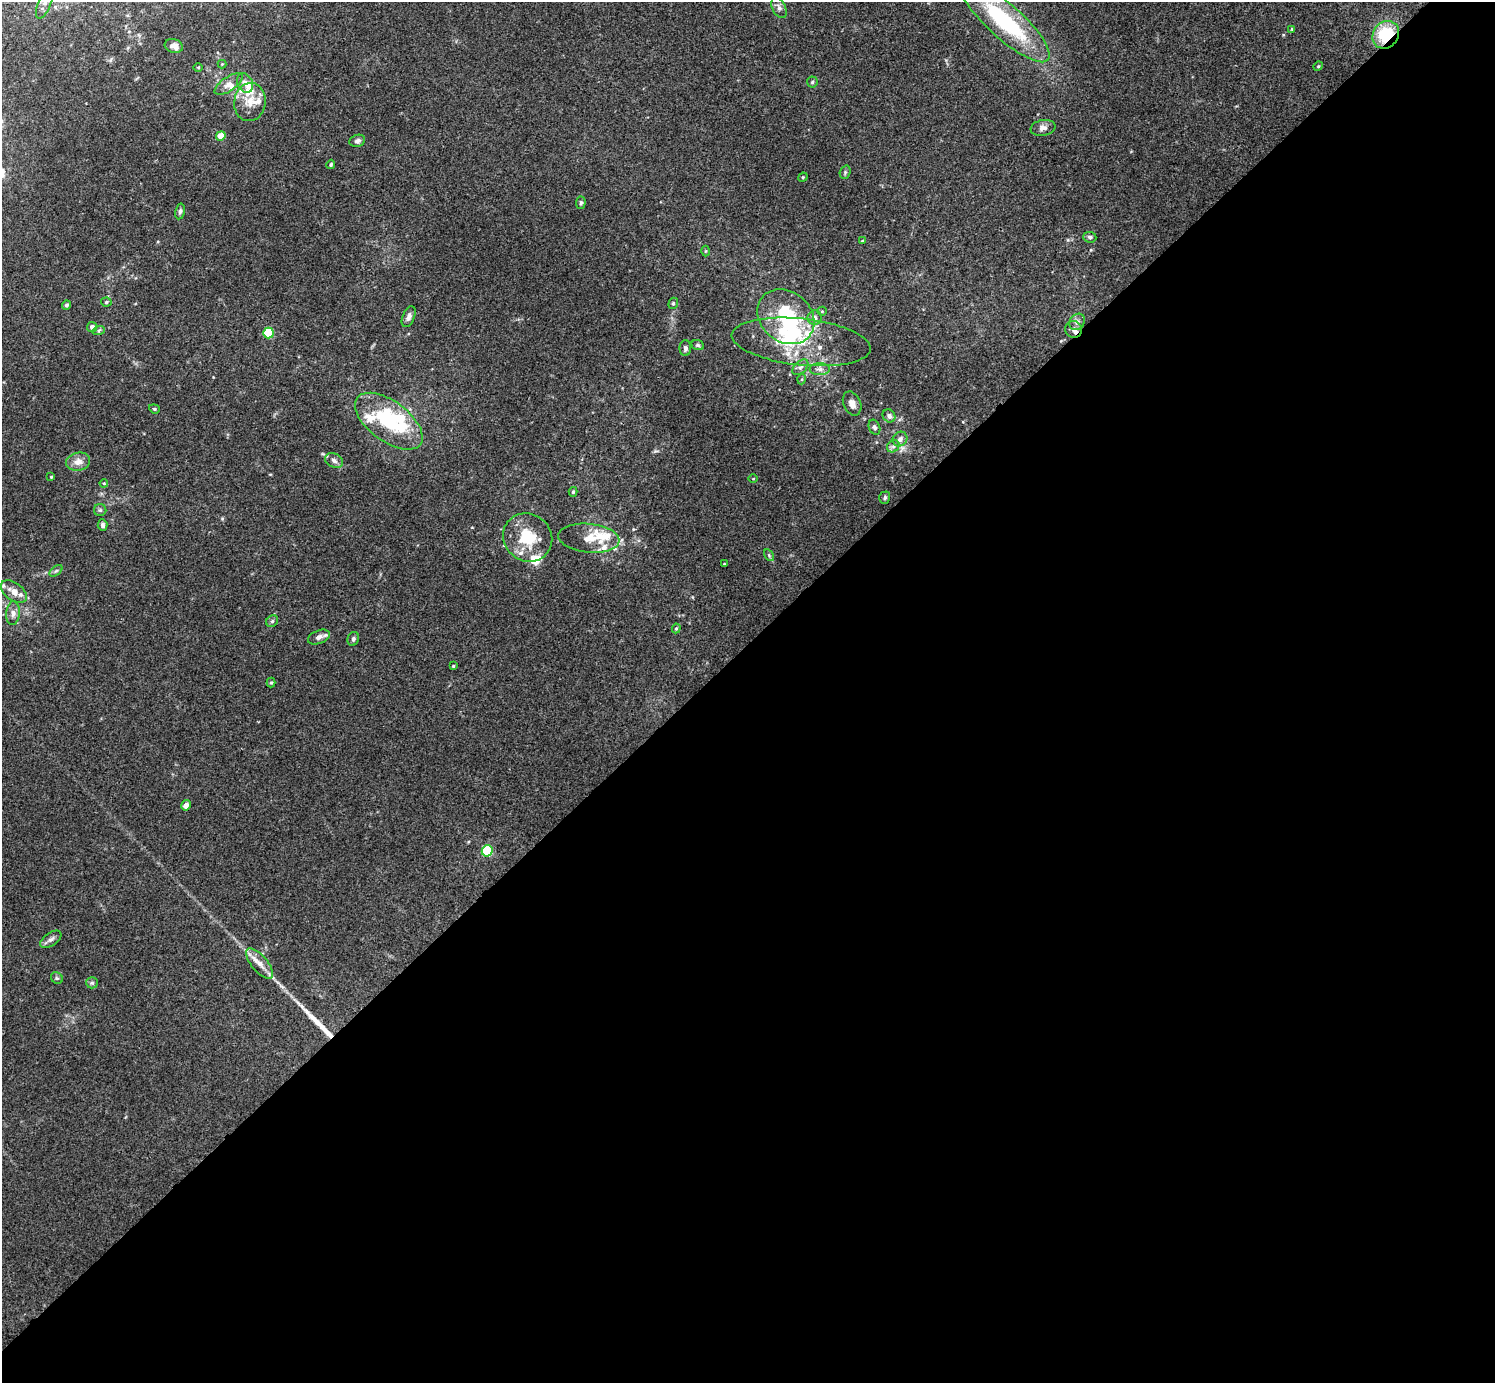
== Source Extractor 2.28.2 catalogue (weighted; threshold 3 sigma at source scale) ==
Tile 15 of 4 x 4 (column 3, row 4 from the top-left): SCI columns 2991-4483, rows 159-1539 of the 5984 x 5984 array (HDU 1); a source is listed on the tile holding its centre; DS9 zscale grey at full resolution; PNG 1497 x 1385 px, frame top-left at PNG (2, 2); each listed source drawn as its Kron ellipse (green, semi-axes under 4 px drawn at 4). Shown black and unused: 53% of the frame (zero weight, under 3 of 4 exposures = <1% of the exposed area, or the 3 px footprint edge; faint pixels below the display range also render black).
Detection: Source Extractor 2.28.2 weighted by HDU 2 'WHT'; one run over the whole footprint, this tile lists its part. Background 0.0342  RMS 0.0047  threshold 0.0212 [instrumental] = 3 sigma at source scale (4.5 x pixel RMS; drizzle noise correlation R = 1.50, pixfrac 1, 0.05/0.05 arcsec/px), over >= 5 px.
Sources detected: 98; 3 inside a brighter object's white glare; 1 cosmic-ray / hot-pixel residue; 1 long thin detection or spike segment (spike, bleed or trail) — neither listed nor drawn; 16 inside a brighter listed object's ellipse — not listed separately; the other 77 listed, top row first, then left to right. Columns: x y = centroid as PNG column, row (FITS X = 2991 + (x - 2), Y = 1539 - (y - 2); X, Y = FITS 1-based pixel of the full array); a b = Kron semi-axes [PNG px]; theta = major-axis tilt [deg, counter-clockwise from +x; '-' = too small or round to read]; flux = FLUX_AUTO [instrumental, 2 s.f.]
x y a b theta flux
45 2 18 6 69 3.3
779 8 11 6 -65 1.8
1005 21 59 17 -42 56
1292 29 4 3 - 0.45
1386 35 14 12 52 21
174 46 9 6 -15 2.8
222 64 4 4 - 0.45
1318 66 5 4 - 0.51
198 67 5 3 - 0.45
812 82 5 5 - 0.7
245 83 10 7 -64 2.5
229 84 16 7 34 3.3
250 102 19 15 83 8.1
1043 128 12 8 9 2.4
221 136 5 4 - 8
357 141 8 6 19 1.4
331 164 5 4 - 0.68
845 172 7 5 71 0.84
803 177 5 4 - 0.47
581 203 6 5 - 0.87
180 211 8 4 78 1.1
1090 237 6 5 - 1
862 241 4 4 - 0.48
705 251 5 3 - 0.42
106 302 5 4 - 0.73
673 303 6 4 69 0.66
67 305 4 4 - 0.95
822 311 5 4 - 0.53
409 317 11 6 67 1.8
786 317 31 25 -39 33
815 318 7 7 - 1.7
1077 322 9 7 52 1.8
92 327 5 5 - 2
1074 329 8 8 - 2
99 330 6 4 19 0.72
269 333 5 5 - 23
801 342 70 23 -6 33
698 345 6 5 - 0.74
685 348 8 6 90 1.3
800 367 9 5 44 1.4
820 369 10 6 0 1.9
802 379 5 3 - 0.48
852 403 12 8 -66 3.1
154 409 5 4 - 0.62
889 416 7 6 - 1.6
389 421 39 20 -36 43
874 427 8 5 -69 1.1
900 439 8 7 - 2.1
893 446 7 5 43 1.3
334 461 9 7 -28 1.8
78 462 12 9 11 4
51 477 3 2 - 0.39
753 479 4 3 - 0.36
104 483 4 3 - 0.4
573 492 5 4 - 0.67
885 498 6 5 - 0.89
100 510 6 6 - 0.96
102 525 6 5 - 1.3
528 537 25 23 -38 18
589 538 30 14 -6 9.2
769 555 6 4 -58 0.76
724 564 4 2 - 0.32
56 571 7 4 36 0.79
14 591 15 8 -37 5
13 613 12 6 85 2.4
272 621 6 5 - 0.83
676 628 5 4 - 0.64
319 637 11 6 22 2.3
353 639 7 5 67 1.1
453 666 4 3 - 0.57
271 682 5 4 - 0.59
186 805 5 4 - 2.4
487 851 6 5 - 40
51 939 12 6 36 1.9
260 963 18 8 -50 4.6
57 978 6 5 - 0.79
92 983 6 5 - 0.97
Overlapping masked pixels (flux is a lower limit): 1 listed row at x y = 1386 35
Isophote crosses this tile's border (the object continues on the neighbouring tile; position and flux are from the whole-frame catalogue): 1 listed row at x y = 45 2